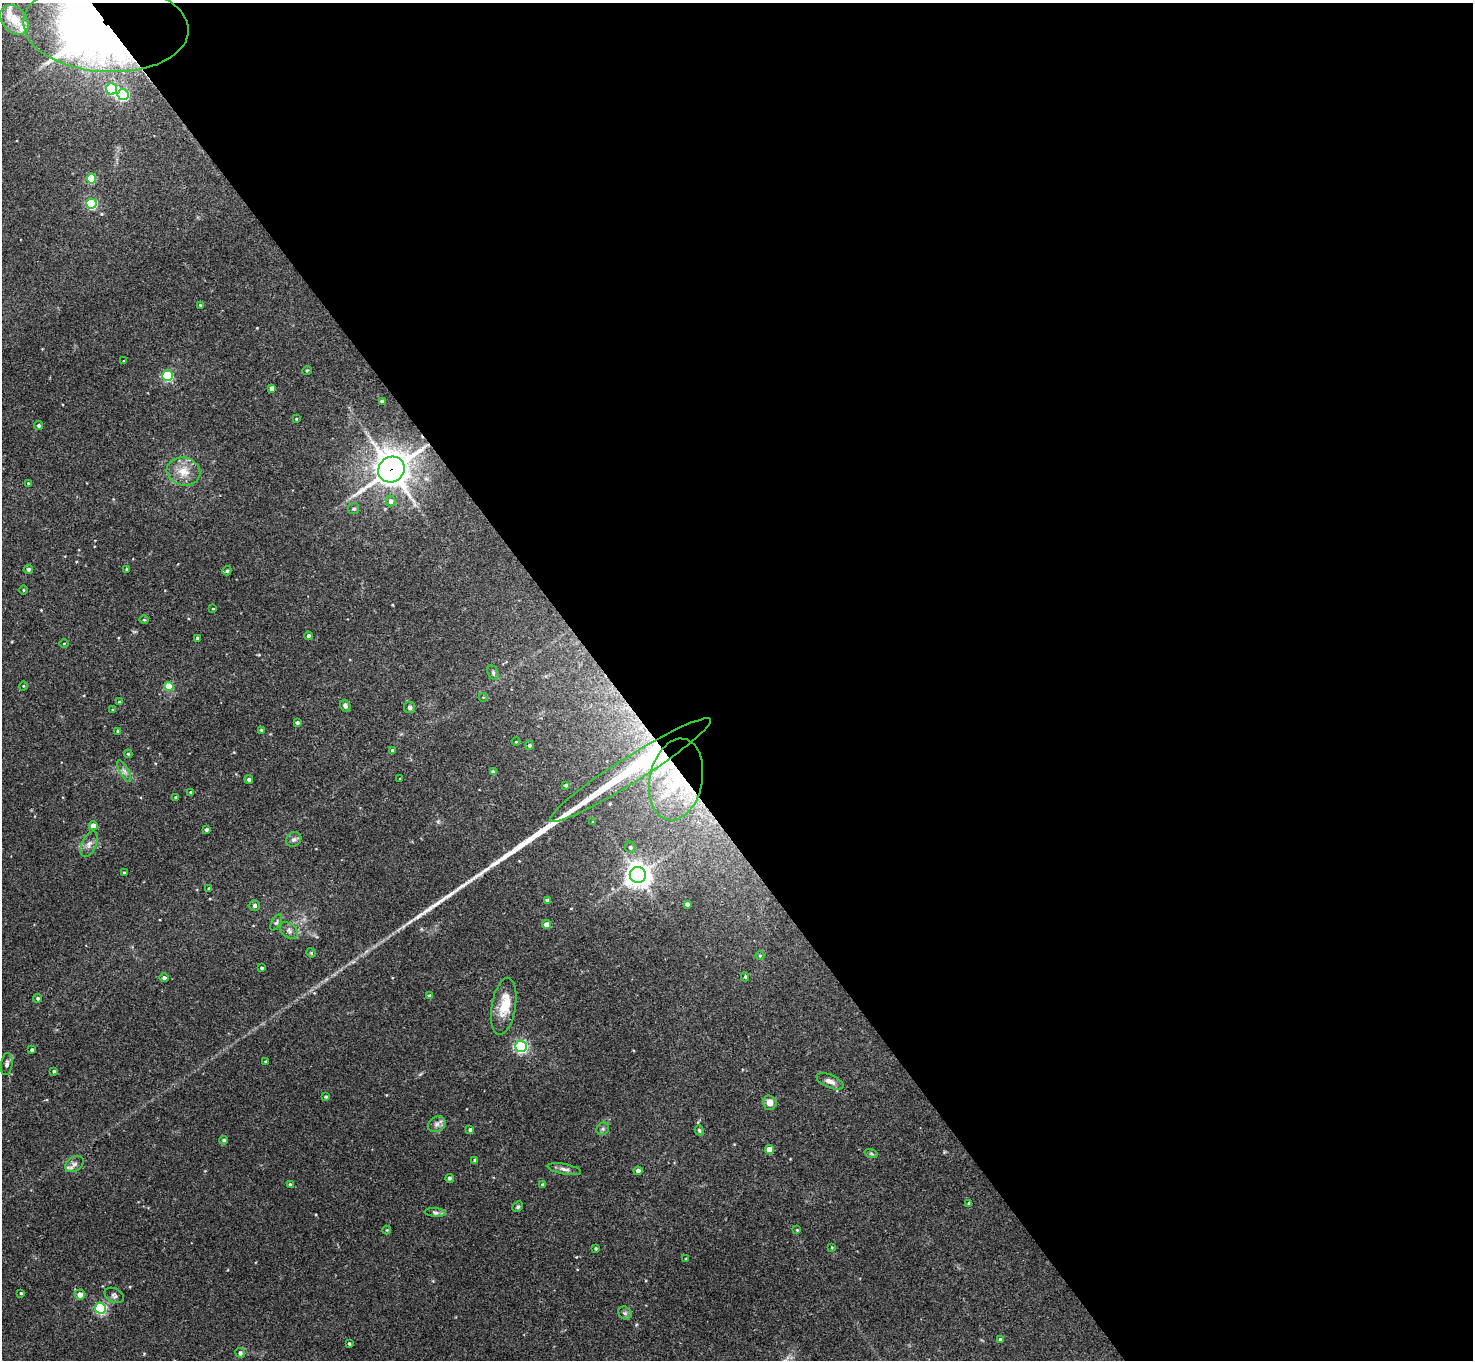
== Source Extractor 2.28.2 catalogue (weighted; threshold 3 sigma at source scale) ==
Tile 8 of 4 x 4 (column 4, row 2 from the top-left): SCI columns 4414-5884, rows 2870-4227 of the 5886 x 5878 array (HDU 1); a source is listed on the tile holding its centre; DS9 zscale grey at full resolution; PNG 1475 x 1362 px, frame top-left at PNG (2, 3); each listed source drawn as its Kron ellipse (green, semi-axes under 4 px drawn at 4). Shown black and unused: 59% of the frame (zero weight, under 3 of 4 exposures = <1% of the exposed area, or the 3 px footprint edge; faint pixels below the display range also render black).
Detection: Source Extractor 2.28.2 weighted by HDU 2 'WHT'; one run over the whole footprint, this tile lists its part. Background 0.092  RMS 0.0056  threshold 0.0254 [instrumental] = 3 sigma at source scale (4.5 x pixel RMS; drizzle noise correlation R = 1.50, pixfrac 1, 0.05/0.05 arcsec/px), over >= 5 px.
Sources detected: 118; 1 inside a brighter object's white glare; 1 long thin detection or spike segment (spike, bleed or trail) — neither listed nor drawn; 3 inside a brighter listed object's ellipse — not listed separately; the other 113 listed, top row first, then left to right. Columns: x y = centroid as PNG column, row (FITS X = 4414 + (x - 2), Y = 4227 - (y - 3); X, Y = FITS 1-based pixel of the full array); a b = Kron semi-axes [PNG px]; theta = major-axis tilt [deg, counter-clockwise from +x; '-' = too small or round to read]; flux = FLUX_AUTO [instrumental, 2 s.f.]
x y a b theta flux
14 20 17 12 -50 13
106 27 83 45 -3 560
111 89 5 5 - 47
123 95 5 5 - 58
91 179 5 5 - 22
91 204 5 5 - 46
200 305 4 3 - 0.72
124 361 3 3 - 0.45
307 370 5 3 - 0.46
167 376 5 5 - 44
272 388 4 4 - 2.9
382 401 3 3 - 1.1
296 419 3 2 - 0.4
38 425 4 4 - 1.1
391 470 13 12 - 890
183 471 17 14 -14 8.7
28 483 4 3 - 0.63
390 501 5 5 - 1.7
354 509 5 5 - 0.91
28 569 5 4 - 1.2
127 569 4 3 - 0.78
227 571 5 4 - 0.97
23 590 5 3 - 0.51
213 609 4 3 - 0.42
144 620 4 3 - 0.52
308 636 4 4 - 1.5
197 638 3 3 - 1
64 644 4 3 - 0.44
493 673 7 5 -65 1.1
23 686 5 3 - 0.46
169 686 4 4 - 14
483 697 4 3 - 0.39
119 702 3 3 - 0.68
345 706 6 5 - 1.8
410 708 5 5 - 1.5
113 710 3 3 - 0.56
297 723 4 3 - 1.2
261 730 4 4 - 0.68
118 731 3 3 - 0.71
516 742 4 3 - 0.41
529 745 4 4 - 1.1
392 750 3 3 - 0.89
128 754 4 3 - 0.62
630 770 94 13 32 110
124 771 12 4 -60 1.8
493 772 4 3 - 1.6
249 779 4 4 - 1.3
400 779 3 2 - 0.38
676 779 41 26 79 45
566 785 3 3 - 0.84
190 792 4 3 - 0.47
176 797 3 3 - 0.67
593 822 4 2 - 0.42
93 826 4 4 - 5.7
206 830 3 3 - 0.96
294 839 8 7 - 1.6
89 844 13 7 66 2.9
630 847 6 5 - 1.2
124 873 3 3 - 0.65
638 875 8 8 - 520
209 888 3 3 - 0.81
548 900 4 4 - 2.8
687 904 4 3 - 1.4
254 905 5 5 - 1.5
276 922 9 4 61 1.1
546 925 4 4 - 4.2
289 931 10 6 -39 2.1
311 953 5 4 - 0.59
760 956 4 4 - 0.55
262 968 3 3 - 0.76
745 977 4 4 - 0.72
164 978 5 4 - 1.2
430 996 4 3 - 1.5
38 998 4 4 - 1
504 1006 29 12 81 11
521 1046 5 5 - 100
32 1050 3 3 - 1
266 1061 4 3 - 0.5
7 1064 11 5 82 1.9
54 1071 3 3 - 0.74
830 1081 14 6 -23 2.9
326 1097 4 3 - 0.85
770 1103 7 7 - 4
437 1124 9 7 32 2.3
603 1129 7 5 46 1.3
470 1130 4 3 - 0.99
699 1130 5 4 - 0.79
224 1140 4 4 - 1
769 1150 4 4 - 9.4
871 1153 7 4 -20 0.95
475 1161 3 3 - 1.1
74 1164 10 7 35 2.4
564 1169 17 5 -11 2.5
638 1171 4 4 - 2.2
449 1178 4 4 - 1.1
290 1184 4 3 - 0.83
543 1185 4 4 - 0.94
969 1203 3 3 - 0.77
518 1207 6 4 44 0.93
435 1212 10 4 -5 1.4
387 1230 4 4 - 0.53
797 1230 4 3 - 0.48
832 1247 3 3 - 0.44
596 1248 3 3 - 0.69
686 1258 3 2 - 0.44
21 1293 3 3 - 0.61
80 1295 5 5 - 3.9
114 1295 10 7 -28 1.6
100 1308 5 5 - 62
625 1313 7 6 - 1.3
1000 1340 4 3 - 1.3
349 1343 3 3 - 0.8
240 1353 5 4 - 1.5
Overlapping masked pixels (flux is a lower limit): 4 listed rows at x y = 106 27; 391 470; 630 770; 676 779
Isophote crosses this tile's border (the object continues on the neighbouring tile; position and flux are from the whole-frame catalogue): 1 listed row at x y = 106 27